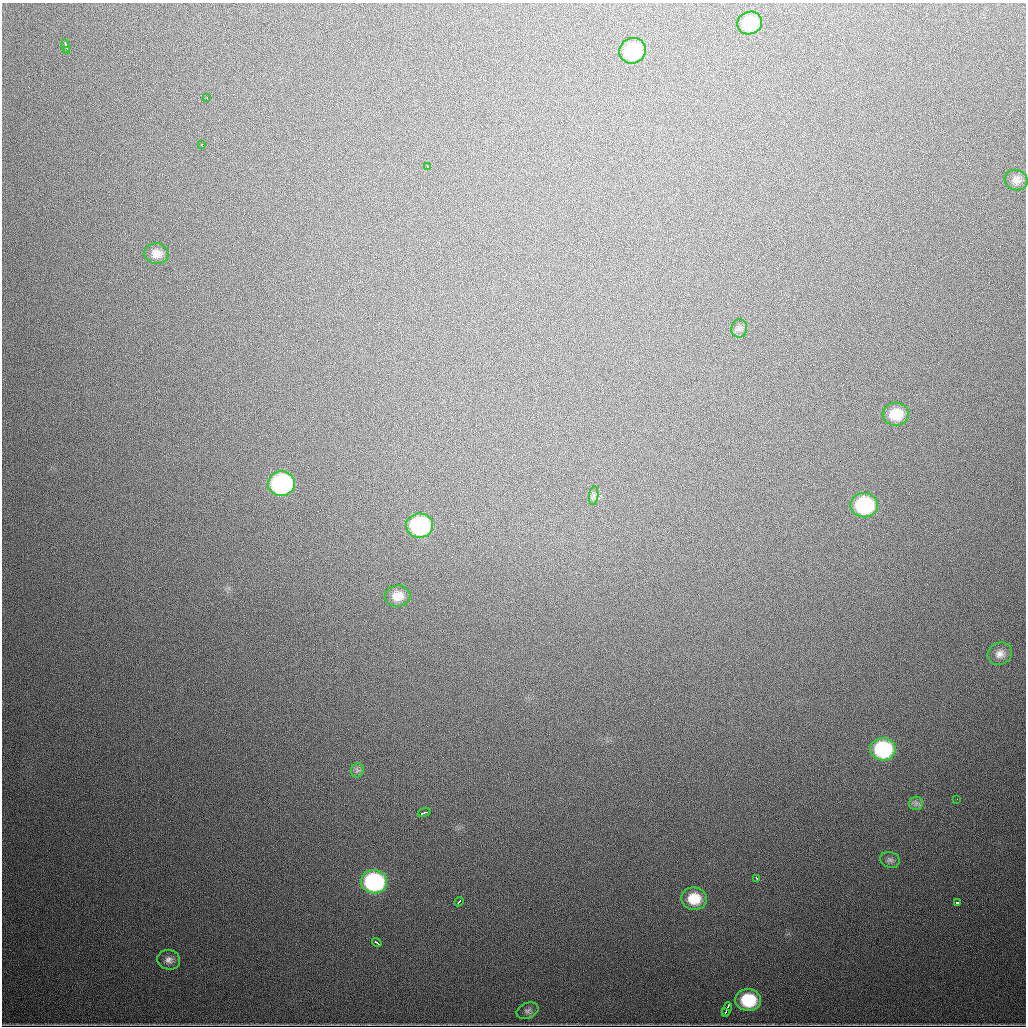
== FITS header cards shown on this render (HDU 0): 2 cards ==
NAXIS1  =                 1024
NAXIS2  =                 1024

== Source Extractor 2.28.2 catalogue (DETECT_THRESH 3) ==
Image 1024 x 1024 px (HDU 0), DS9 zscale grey, 1 PNG px = 1 image px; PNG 1028 x 1028 px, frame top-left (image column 1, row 1024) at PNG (2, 3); each listed source drawn as its Kron ellipse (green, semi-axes under 4 px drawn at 4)
Background 738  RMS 22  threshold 66.5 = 3 sigma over >= 5 px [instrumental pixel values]
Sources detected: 34; all 34 listed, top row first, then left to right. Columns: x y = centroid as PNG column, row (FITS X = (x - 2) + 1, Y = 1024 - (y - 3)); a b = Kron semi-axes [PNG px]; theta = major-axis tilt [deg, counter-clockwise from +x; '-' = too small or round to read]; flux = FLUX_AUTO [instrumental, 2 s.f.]
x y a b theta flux
750 23 12 11 - 51000
66 46 7 2 -74 5600
67 51 3 2 - 2300
633 51 13 12 - 84000
207 97 2 2 - 1300
202 145 3 2 - 2900
427 166 3 2 - 2000
1016 180 12 10 -17 8700
157 254 12 10 -5 12000
739 328 9 8 - 5200
896 414 13 11 6 36000
281 484 13 12 - 230000
594 496 9 4 83 3900
864 505 13 12 - 130000
420 526 13 12 - 160000
397 596 13 10 8 17000
1000 654 12 11 - 11000
883 749 13 11 -1 140000
357 770 7 6 - 4100
957 799 2 2 - 2100
916 803 7 6 - 4600
424 813 7 2 17 3400
890 860 10 7 -18 5500
757 879 4 2 - 2800
374 882 13 11 -7 210000
694 899 13 11 -6 37000
459 902 5 2 - 2500
957 903 3 3 - 12000
377 943 5 2 - 2900
169 960 11 10 - 8900
748 1000 13 11 -4 75000
727 1009 7 2 71 8900
528 1011 11 7 22 5600
725 1013 3 3 - 4000